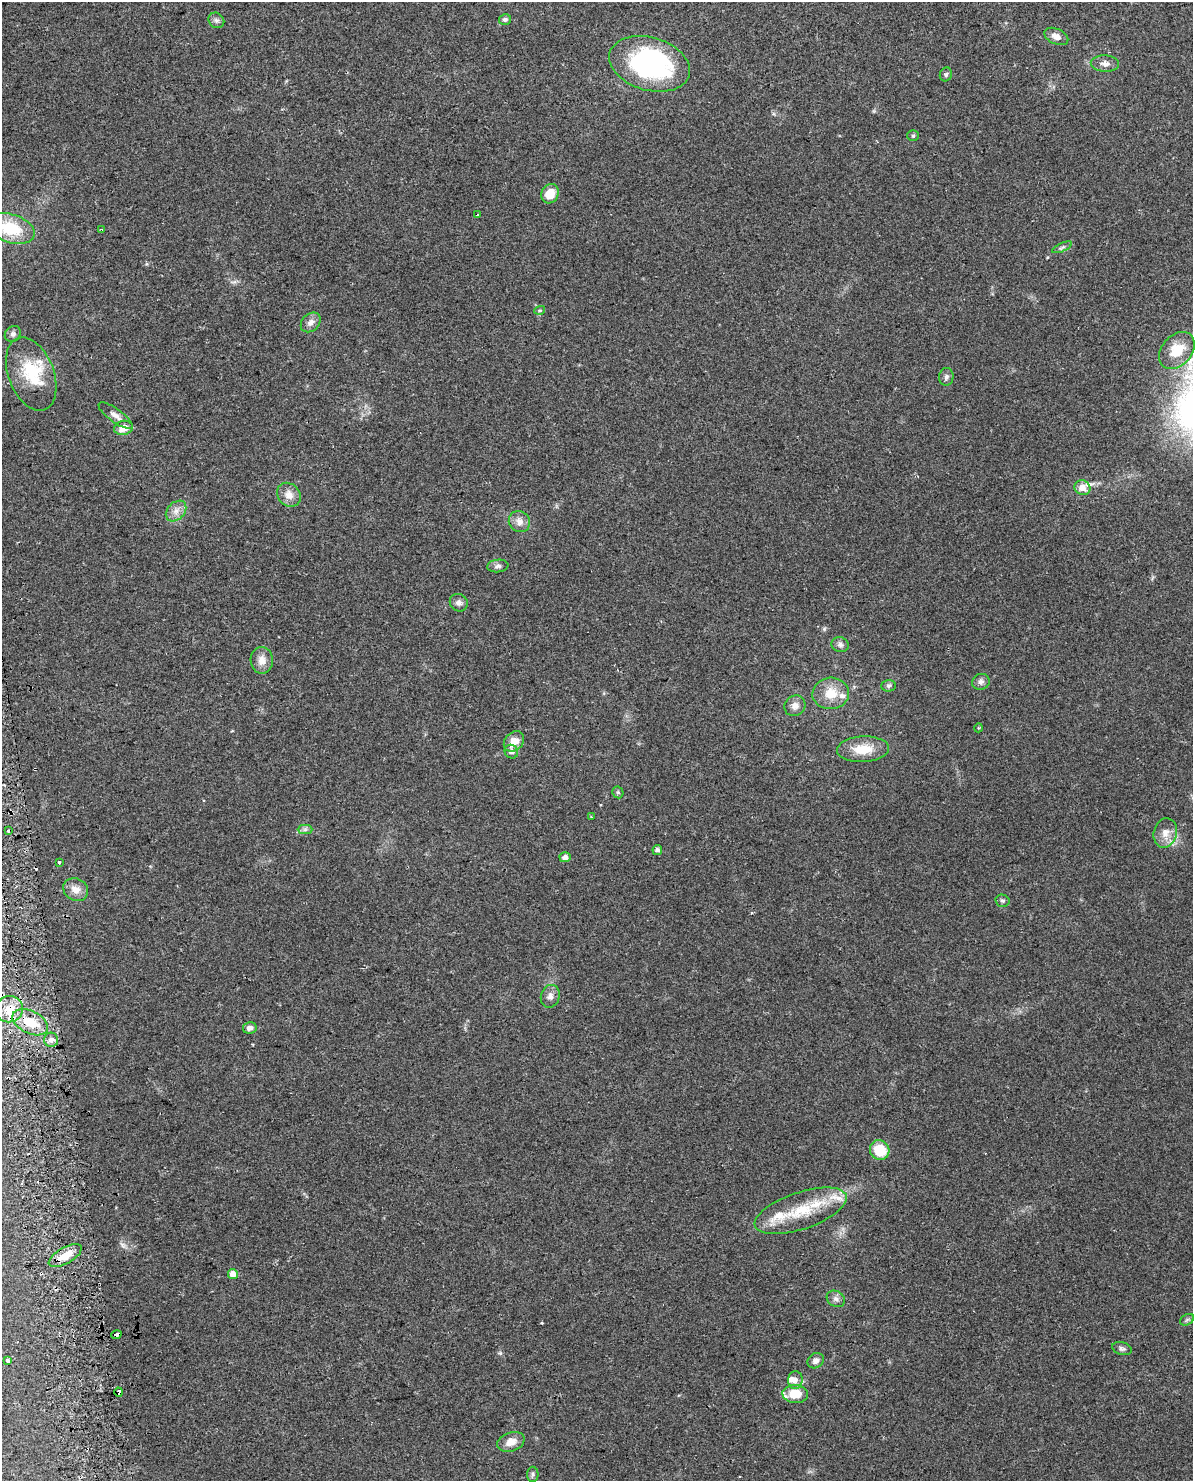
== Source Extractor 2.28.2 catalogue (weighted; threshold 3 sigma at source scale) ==
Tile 7 of 4 x 3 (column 3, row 2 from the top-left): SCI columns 2415-3605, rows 1551-3029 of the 4828 x 4534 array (HDU 1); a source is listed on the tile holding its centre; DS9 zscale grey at full resolution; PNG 1195 x 1483 px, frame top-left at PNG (2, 2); each listed source drawn as its Kron ellipse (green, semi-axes under 4 px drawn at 4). Shown black and unused: <1% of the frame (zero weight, under 2 of 3 exposures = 2% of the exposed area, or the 3 px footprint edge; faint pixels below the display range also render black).
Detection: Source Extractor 2.28.2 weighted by HDU 2 'WHT'; one run over the whole footprint, this tile lists its part. Background 0.0735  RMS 0.009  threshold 0.0404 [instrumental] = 3 sigma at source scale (4.5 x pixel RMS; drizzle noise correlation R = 1.50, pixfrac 1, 0.0396/0.0396 arcsec/px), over >= 5 px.
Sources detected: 80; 1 inside a brighter object's white glare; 5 cosmic-ray / hot-pixel residue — neither listed nor drawn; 8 inside a brighter listed object's ellipse — not listed separately; the other 66 listed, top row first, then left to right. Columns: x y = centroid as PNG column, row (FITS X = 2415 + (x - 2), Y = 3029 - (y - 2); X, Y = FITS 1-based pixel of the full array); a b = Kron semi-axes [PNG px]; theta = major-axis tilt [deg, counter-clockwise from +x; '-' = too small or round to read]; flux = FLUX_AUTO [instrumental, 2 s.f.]
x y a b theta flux
505 19 6 5 - 2.2
216 20 8 7 - 2.8
1056 36 13 7 -25 6.4
1105 63 14 8 -3 5.1
650 64 41 26 -16 150
946 74 7 6 - 1.8
913 136 6 5 - 1.3
550 194 10 8 62 15
477 215 3 3 - 1.6
10 228 25 14 -16 37
102 230 4 2 - 1.2
1062 247 11 4 24 1.9
540 310 5 3 - 0.93
311 322 11 8 45 4.9
13 334 8 7 - 3.2
1177 350 21 15 49 18
31 374 38 22 -69 37
946 377 9 7 84 2.8
116 416 20 6 -36 5.2
124 428 9 7 13 9.6
1082 488 8 7 - 7
289 495 13 11 -46 8.1
176 511 12 8 45 6.3
519 522 11 10 - 6.3
498 566 11 6 6 2.9
459 603 9 8 - 3.8
840 645 9 7 -16 3.2
262 660 13 11 -89 7.8
981 682 9 7 24 3.2
888 686 7 6 - 2.1
831 693 18 16 4 18
795 706 11 10 - 5.8
978 728 4 3 - 0.85
514 741 11 9 45 9.9
863 749 26 13 3 20
511 752 7 6 - 4.3
618 792 6 5 - 1.3
591 817 3 3 - 1.2
8 830 3 3 - 4
305 830 7 4 1 2.2
1165 833 15 11 76 9.2
657 850 5 5 - 2.9
565 857 6 5 - 4.6
59 862 3 3 - 2.8
76 890 13 11 -30 8.6
1002 901 7 6 - 1.9
550 996 11 9 73 4.6
9 1009 14 13 - 14
30 1022 19 11 -26 18
250 1028 7 5 10 4.5
51 1040 7 7 - 3.3
880 1150 10 9 - 27
801 1211 48 18 19 44
65 1256 18 8 30 14
233 1274 5 5 - 7.6
836 1299 9 7 -32 3.8
1187 1320 7 5 31 1.9
116 1335 5 3 - 9.2
1122 1349 10 6 -16 2.4
8 1361 4 3 - 6.4
816 1361 9 7 36 4.1
795 1380 9 7 89 4.1
119 1392 4 3 - 13
795 1394 13 9 -3 19
511 1442 14 9 19 8.4
533 1474 7 5 -90 2
Overlapping masked pixels (flux is a lower limit): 4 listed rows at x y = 9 1009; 65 1256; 116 1335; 119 1392
Isophote crosses this tile's border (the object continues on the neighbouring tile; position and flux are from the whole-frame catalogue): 1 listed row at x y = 10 228